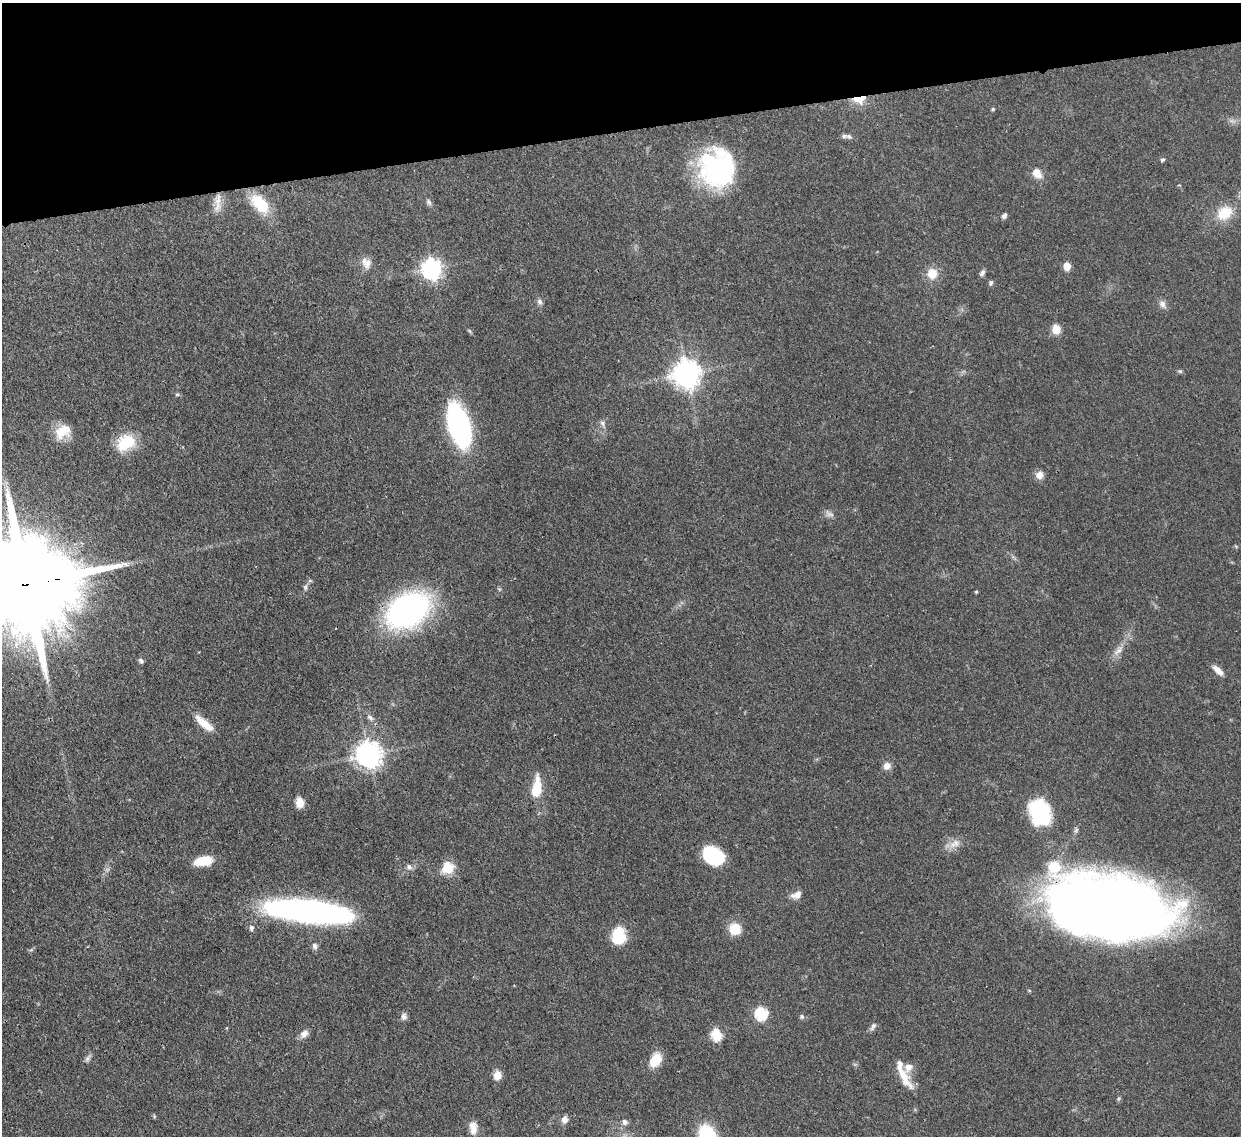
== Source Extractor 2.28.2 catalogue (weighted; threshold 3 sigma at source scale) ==
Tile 3 of 4 x 4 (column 3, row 1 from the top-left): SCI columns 2553-3791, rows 3621-4754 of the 5102 x 5088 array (HDU 1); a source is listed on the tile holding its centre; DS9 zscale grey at full resolution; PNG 1243 x 1138 px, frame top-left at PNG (2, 3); no overlay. Shown black and unused: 11% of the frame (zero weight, under 3 of 4 exposures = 9% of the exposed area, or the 3 px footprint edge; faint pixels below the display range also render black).
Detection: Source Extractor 2.28.2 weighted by HDU 2 'WHT'; one run over the whole footprint, this tile lists its part. Background 0.115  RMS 0.0049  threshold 0.022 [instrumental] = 3 sigma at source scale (4.5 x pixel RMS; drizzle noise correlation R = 1.50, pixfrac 1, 0.05/0.05 arcsec/px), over >= 5 px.
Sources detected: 74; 4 inside a brighter listed object's ellipse — not listed separately; the other 70 listed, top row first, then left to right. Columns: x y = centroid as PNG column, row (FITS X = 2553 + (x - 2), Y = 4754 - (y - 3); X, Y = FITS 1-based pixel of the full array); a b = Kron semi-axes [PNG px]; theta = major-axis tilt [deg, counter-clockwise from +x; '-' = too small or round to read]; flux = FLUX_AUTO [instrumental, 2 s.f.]
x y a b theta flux
859 99 15 8 6 9.6
993 109 5 4 - 0.6
849 137 9 6 -17 1.4
1162 160 6 4 31 0.78
718 169 39 35 -81 78
1037 173 13 10 -57 5.3
218 202 29 8 84 5.6
429 202 10 5 -58 1.4
260 203 24 13 -47 19
1225 213 18 14 39 12
1004 216 8 5 53 1.4
366 263 16 12 -63 4.3
1067 266 5 5 - 12
432 269 8 7 - 270
982 273 9 5 52 1.4
932 274 13 12 - 7.4
991 283 7 5 83 1.1
540 302 9 6 -48 1.5
1162 304 12 9 -60 2.4
1056 329 5 5 - 20
470 331 6 4 -71 0.71
1180 371 7 5 -7 0.73
686 373 9 8 - 600
177 394 5 5 - 0.74
602 424 12 5 -67 1.7
459 425 30 14 -73 120
63 432 21 15 31 9.7
126 443 23 17 33 16
1039 475 9 9 - 3.6
829 514 13 7 -25 2.1
26 584 43 22 7 17000
305 587 8 6 88 1.3
976 592 4 4 - 0.56
408 610 33 23 33 160
1118 651 15 6 29 2.7
141 661 7 6 - 1.2
1218 670 15 7 -43 3.7
370 717 10 6 -38 1.8
204 723 26 8 -40 8.4
369 754 8 8 - 530
887 766 9 9 - 3.1
537 788 16 7 82 21
299 802 12 8 -83 5
1040 812 26 19 -68 38
956 843 11 9 -53 3.5
714 856 19 14 -29 36
203 861 18 9 9 12
409 867 8 6 -47 1.5
448 868 15 13 33 9
797 895 13 9 48 3.3
1111 908 107 54 -7 640
309 911 74 18 -7 190
251 928 8 6 82 1.5
735 929 12 12 - 10
619 936 19 15 87 14
315 946 9 7 -63 1.7
761 1014 6 6 - 58
404 1016 9 8 - 1.9
802 1017 6 6 - 1
873 1026 12 6 61 1.6
304 1034 10 8 45 3.1
716 1035 6 5 - 36
87 1058 8 5 45 1.3
655 1060 15 11 55 10
497 1075 9 8 - 4.8
904 1075 39 10 -61 9.1
564 1119 10 8 84 2.5
625 1122 8 7 - 1.7
473 1128 14 8 -88 5.1
707 1136 18 13 -62 37
Overlapping masked pixels (flux is a lower limit): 3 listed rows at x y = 859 99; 26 584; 1111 908
Isophote crosses this tile's border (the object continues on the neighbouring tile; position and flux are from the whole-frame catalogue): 2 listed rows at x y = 26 584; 707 1136